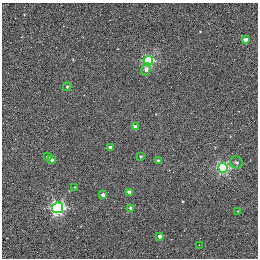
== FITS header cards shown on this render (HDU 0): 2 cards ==
NAXIS1  =                  256 / STANDARD FITS FORMAT
NAXIS2  =                  256 / STANDARD FITS FORMAT

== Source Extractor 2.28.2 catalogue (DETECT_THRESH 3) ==
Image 256 x 256 px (HDU 0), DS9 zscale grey, 1 PNG px = 1 image px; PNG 260 x 260 px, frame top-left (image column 1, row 256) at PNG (2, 3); each listed source drawn as its Kron ellipse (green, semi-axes under 4 px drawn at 4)
Background 0.259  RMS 4.8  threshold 14.5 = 3 sigma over >= 5 px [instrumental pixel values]
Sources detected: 20; all 20 listed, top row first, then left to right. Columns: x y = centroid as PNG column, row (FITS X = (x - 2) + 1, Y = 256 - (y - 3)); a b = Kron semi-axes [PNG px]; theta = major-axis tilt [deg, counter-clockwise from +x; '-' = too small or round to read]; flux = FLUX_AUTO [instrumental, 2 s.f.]
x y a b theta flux
245 40 4 3 - 2100
148 61 5 5 - 30000
146 69 6 4 81 1600
67 87 4 3 - 470
135 127 4 3 - 2900
110 147 3 3 - 1300
140 156 3 3 - 320
48 157 4 3 - 1000
51 160 4 3 - 1200
158 161 3 3 - 850
236 162 6 5 - 720
223 168 5 5 - 38000
75 187 3 3 - 260
129 192 4 4 - 2600
103 195 4 3 - 2600
58 208 5 5 - 61000
131 208 4 3 - 2500
238 211 3 2 - 250
159 236 3 3 - 1200
199 245 2 2 - 860

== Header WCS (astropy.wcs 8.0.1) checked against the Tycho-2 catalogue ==
Header WCS as astropy/WCSLIB reads it (applying the file's SIP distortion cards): RA---TAN-SIP/DEC--TAN-SIP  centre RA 20:00:38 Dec +22:42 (300.16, +22.70 deg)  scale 1.22 arcsec/px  FOV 5.2' x 5.2'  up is +79 deg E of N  parity normal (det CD < 0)
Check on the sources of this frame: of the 20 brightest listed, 3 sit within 1.5 arcsec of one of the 4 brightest Tycho-2 stars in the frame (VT <= 11.35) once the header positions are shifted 0.49 arcsec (0.44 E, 0.21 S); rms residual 0.43 arcsec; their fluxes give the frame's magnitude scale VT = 19.66 - 2.5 log10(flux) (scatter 0.13 mag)
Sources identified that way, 3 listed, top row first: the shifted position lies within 1.5 arcsec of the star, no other Tycho-2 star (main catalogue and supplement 1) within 3.0 arcsec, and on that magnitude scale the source's flux lands within +1.5 / -3 mag of the star's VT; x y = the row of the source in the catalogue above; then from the Tycho-2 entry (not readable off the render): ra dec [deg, ICRS J2000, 3 dp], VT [Tycho-2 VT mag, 2 dp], TYC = Tycho-2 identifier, HIP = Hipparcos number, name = IAU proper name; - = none
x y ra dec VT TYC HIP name
135 127 300.159 +22.702 11.00 2141-1346-1 - -
75 187 300.142 +22.678 11.35 2141-1182-1 - -
103 195 300.137 +22.687 11.25 2141-1124-1 - -